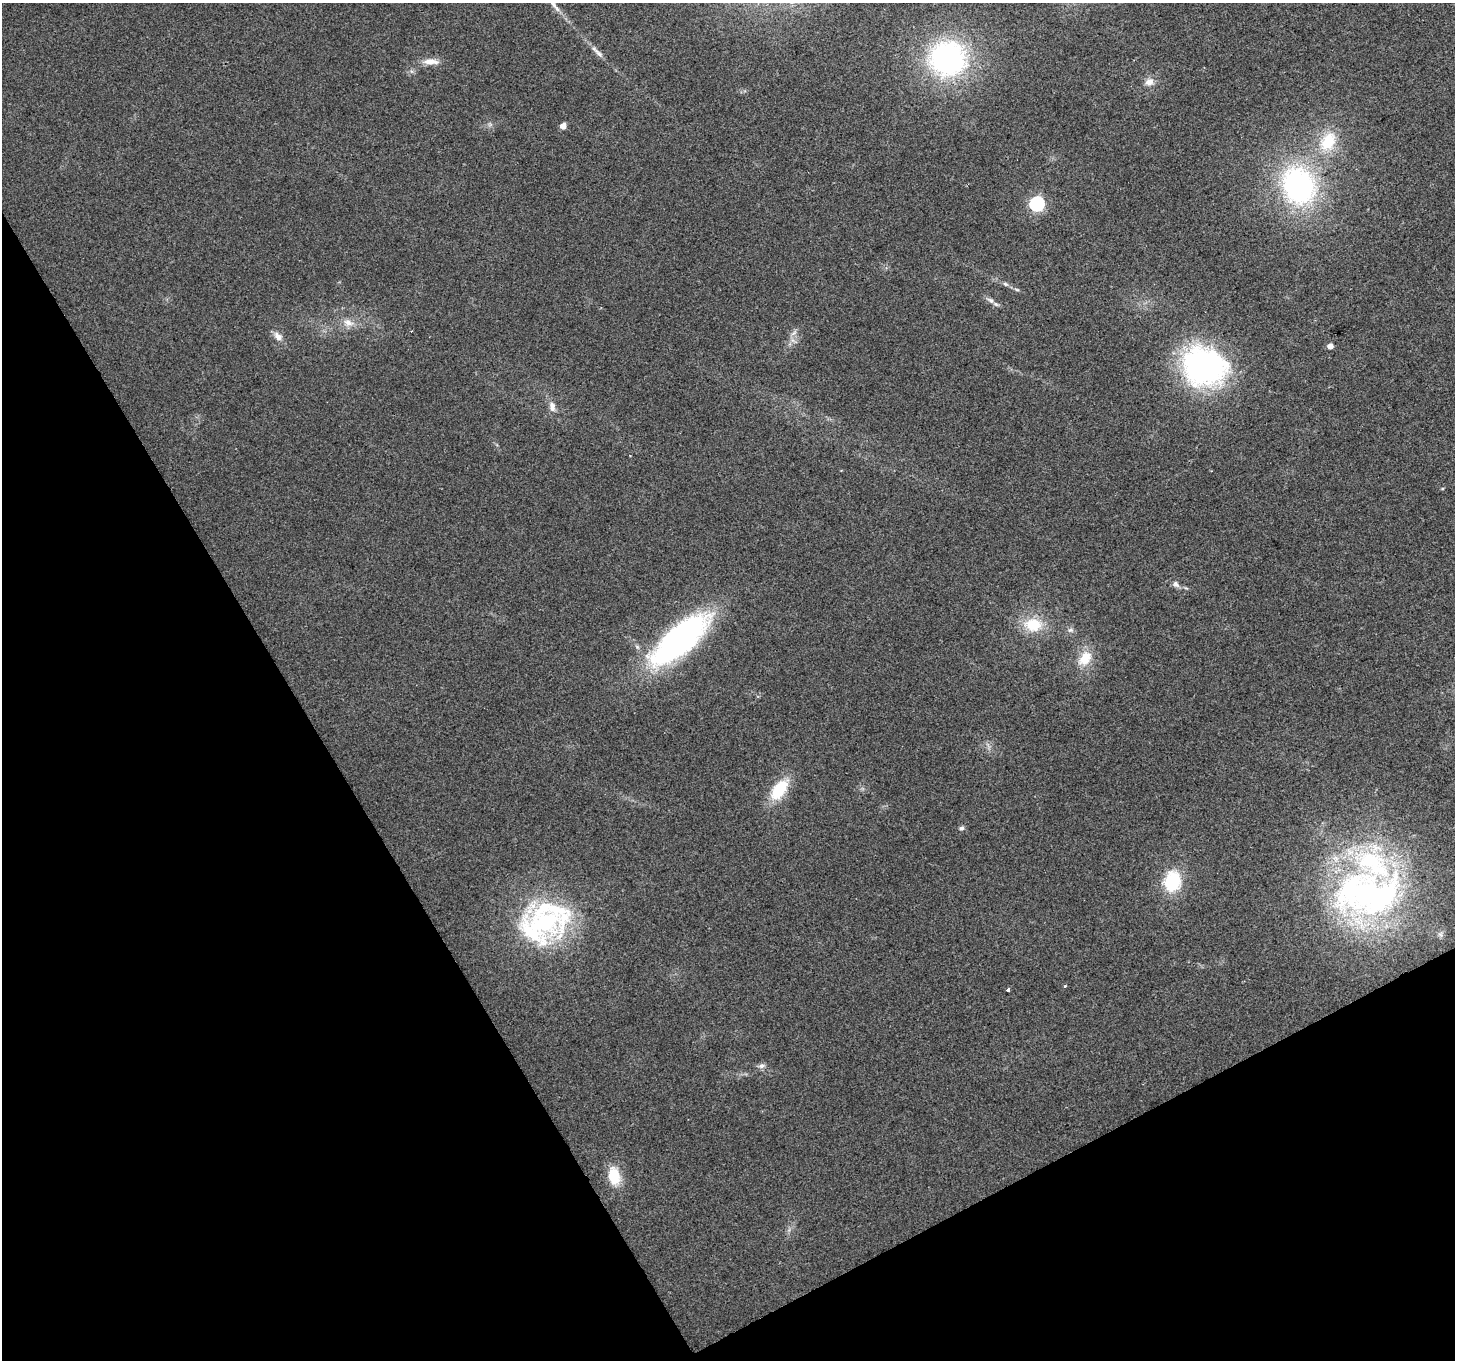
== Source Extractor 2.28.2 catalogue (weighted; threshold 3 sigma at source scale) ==
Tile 14 of 4 x 4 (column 2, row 4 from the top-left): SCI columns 1453-2905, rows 108-1465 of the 5813 x 5705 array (HDU 1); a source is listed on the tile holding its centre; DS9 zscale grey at full resolution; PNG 1457 x 1362 px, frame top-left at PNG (2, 3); no overlay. Shown black and unused: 28% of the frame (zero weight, under 2 of 3 exposures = <1% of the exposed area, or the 3 px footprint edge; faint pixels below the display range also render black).
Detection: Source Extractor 2.28.2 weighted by HDU 2 'WHT'; one run over the whole footprint, this tile lists its part. Background 0.035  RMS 0.0064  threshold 0.0286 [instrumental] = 3 sigma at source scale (4.5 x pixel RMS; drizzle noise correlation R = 1.50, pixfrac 1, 0.0396/0.0396 arcsec/px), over >= 5 px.
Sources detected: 36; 1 inside a brighter object's white glare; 1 cosmic-ray / hot-pixel residue — not listed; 4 inside a brighter listed object's ellipse — not listed separately; the other 30 listed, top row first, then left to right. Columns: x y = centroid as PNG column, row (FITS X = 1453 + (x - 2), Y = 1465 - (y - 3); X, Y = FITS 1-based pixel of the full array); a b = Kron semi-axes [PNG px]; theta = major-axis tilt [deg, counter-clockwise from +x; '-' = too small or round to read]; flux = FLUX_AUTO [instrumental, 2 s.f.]
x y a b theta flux
599 53 17 5 -40 3.2
948 58 36 34 1 130
431 62 22 8 -1 6.4
1149 82 12 9 31 4.8
563 126 5 4 - 6.1
1328 141 25 17 61 24
1299 186 39 32 -71 130
1037 204 6 6 - 130
1005 284 7 5 -22 1.4
990 300 12 6 -37 2.8
348 323 14 10 -25 5.9
794 333 11 5 45 2.3
278 336 14 8 -45 4.4
1330 346 5 4 - 5
1204 366 48 41 -14 140
552 406 15 8 -80 4.6
1176 584 11 7 -47 2.6
1033 625 21 16 -4 20
1070 630 9 6 1 2
680 639 72 26 40 170
1085 658 20 14 52 14
779 790 24 13 53 27
961 828 6 6 - 1.5
1172 881 20 16 81 36
1368 892 60 42 43 150
545 922 59 39 -22 84
1065 986 4 4 - 0.71
1008 989 4 3 - 4.6
761 1066 9 6 19 2.2
614 1176 20 13 -78 18